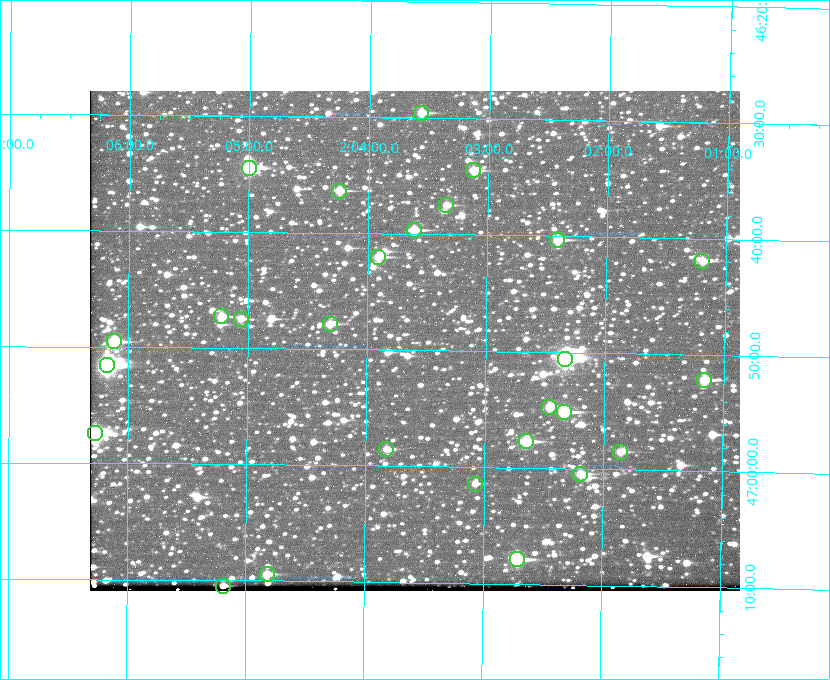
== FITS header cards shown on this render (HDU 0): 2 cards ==
NAXIS1  =                  650 / Width of table row in bytes
NAXIS2  =                  500 / Number of rows in table

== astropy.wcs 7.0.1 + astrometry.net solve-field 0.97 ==
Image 650 x 500 px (HDU 0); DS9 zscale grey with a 90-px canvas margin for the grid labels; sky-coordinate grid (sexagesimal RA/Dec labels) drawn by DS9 from the SOLVED WCS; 27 Tycho-2 reference stars matched to detected sources circled (green)
Header WCS: none
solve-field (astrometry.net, Tycho-2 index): SOLVED blind (the file carries no WCS)
Solved WCS: RA---TAN-SIP/DEC--TAN-SIP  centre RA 02:03:36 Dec +46:49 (30.90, +46.82 deg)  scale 5.16 arcsec/px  FOV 55.9' x 43.0'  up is +179 deg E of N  parity flipped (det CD > 0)
(file carries no celestial WCS; the grid is the blind solution)
Tycho-2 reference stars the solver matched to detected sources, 27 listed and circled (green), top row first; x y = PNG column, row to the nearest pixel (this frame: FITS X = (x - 90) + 1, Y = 500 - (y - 91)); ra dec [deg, ICRS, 3 dp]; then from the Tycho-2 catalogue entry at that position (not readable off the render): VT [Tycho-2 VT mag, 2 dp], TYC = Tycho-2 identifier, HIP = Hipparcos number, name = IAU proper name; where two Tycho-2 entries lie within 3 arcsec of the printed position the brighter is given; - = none
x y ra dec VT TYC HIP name
421 113 30.892 +46.493 10.70 3280-490-1 - -
249 168 31.250 +46.575 8.43 3281-919-1 - -
473 170 30.782 +46.574 10.16 3280-645-1 - -
339 191 31.061 +46.606 9.99 3281-582-1 - -
446 205 30.837 +46.625 10.69 3280-1254-1 - -
414 230 30.904 +46.661 9.60 3280-781-1 - -
557 240 30.604 +46.672 9.47 3280-908-1 - -
378 257 30.978 +46.700 9.85 3281-909-1 - -
702 261 30.300 +46.699 10.25 3280-1695-1 - -
221 316 31.305 +46.788 10.64 3281-663-1 - -
241 319 31.264 +46.791 10.76 3281-86-1 - -
330 324 31.078 +46.798 10.61 3281-114-1 - -
114 341 31.529 +46.825 9.32 3281-34-1 - -
565 359 30.583 +46.843 7.07 3280-746-1 9508 -
107 365 31.543 +46.860 7.50 3281-160-1 9805 -
704 380 30.291 +46.869 9.33 3280-1647-1 - -
549 407 30.615 +46.912 10.08 3284-203-1 - -
564 412 30.584 +46.919 9.47 3284-629-1 - -
95 433 31.569 +46.957 8.53 3285-177-1 9816 -
526 441 30.663 +46.962 9.31 3284-347-1 - -
386 449 30.956 +46.975 11.27 3285-185-1 - -
620 452 30.464 +46.975 10.61 3284-511-1 - -
580 474 30.548 +47.007 10.42 3284-727-1 - -
475 484 30.769 +47.024 11.20 3284-681-1 - -
517 559 30.679 +47.131 10.02 3284-307-1 - -
267 574 31.205 +47.157 10.28 3285-879-1 - -
223 586 31.297 +47.175 10.30 3285-914-1 - -